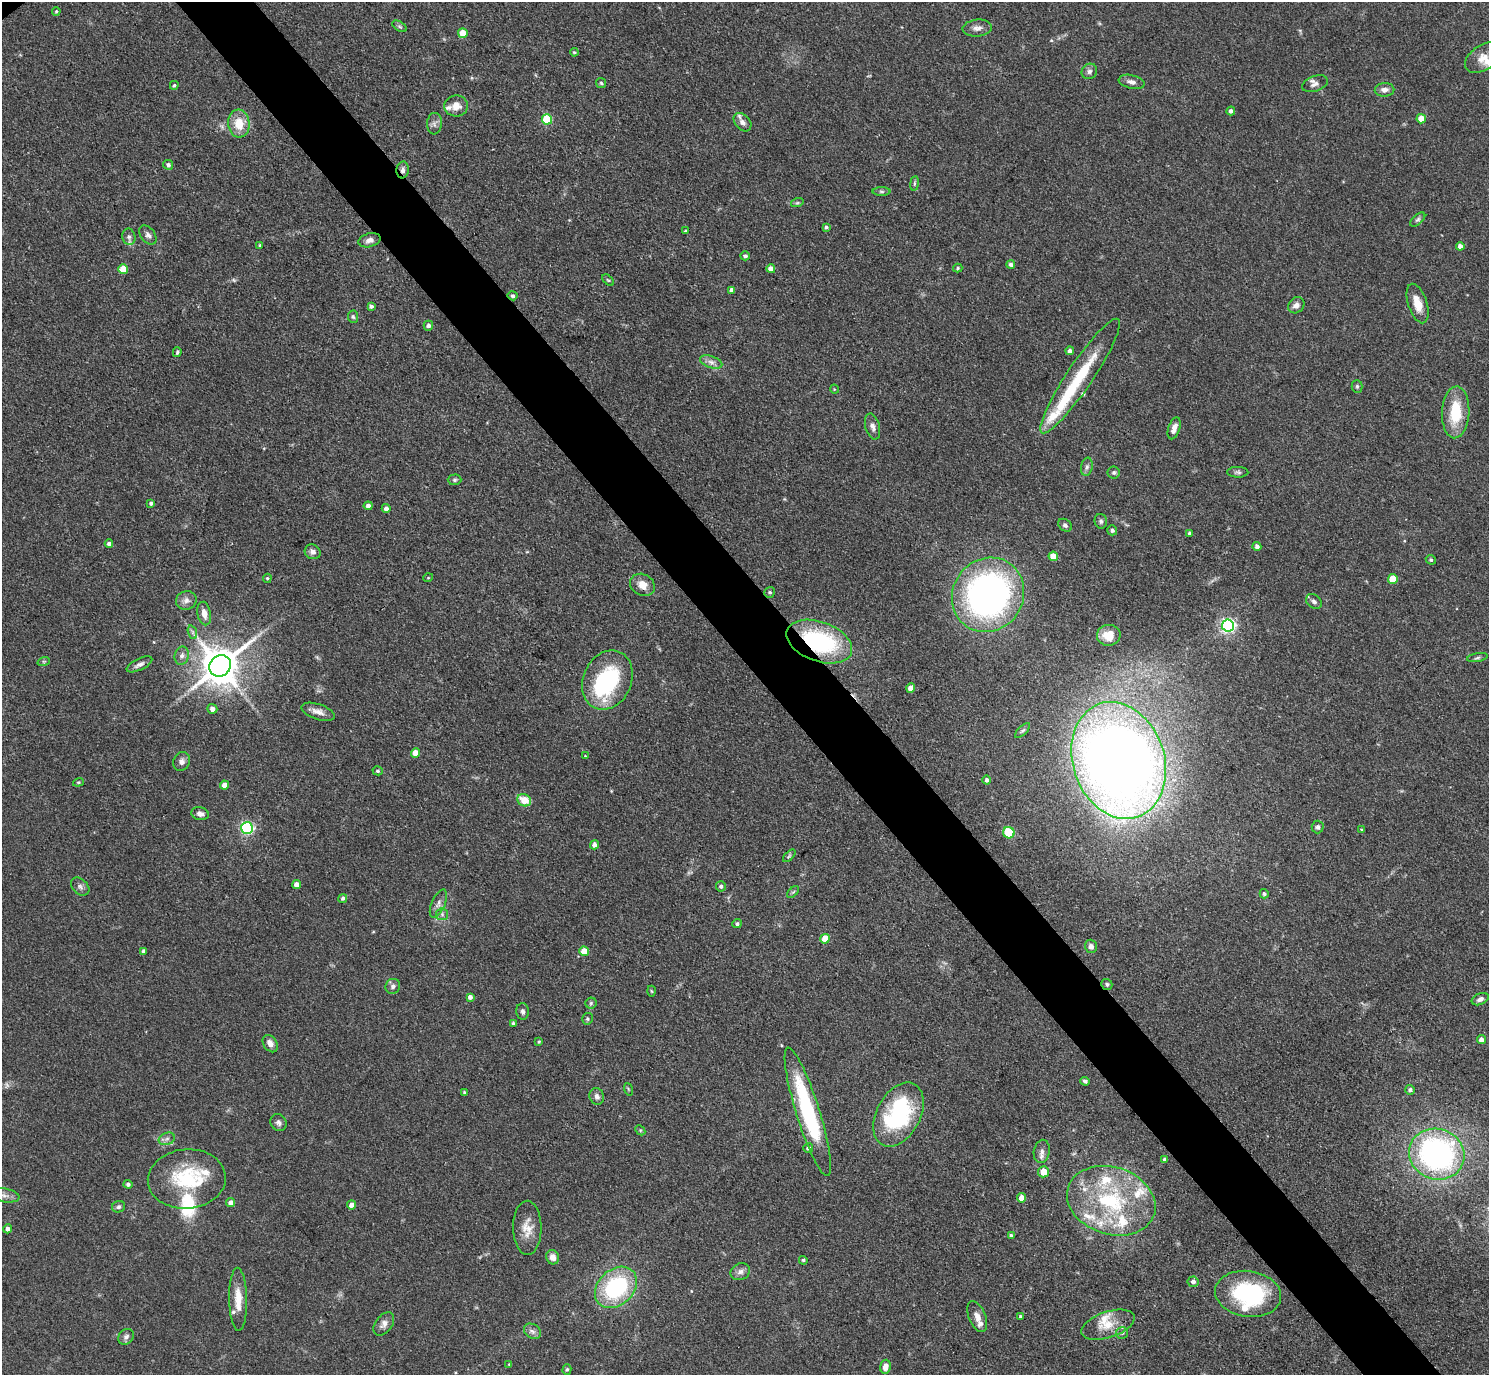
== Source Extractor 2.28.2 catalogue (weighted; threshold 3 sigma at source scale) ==
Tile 6 of 4 x 4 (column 2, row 2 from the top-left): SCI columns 1491-2977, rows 3046-4418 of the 5954 x 5950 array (HDU 1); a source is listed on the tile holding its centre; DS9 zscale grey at full resolution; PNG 1491 x 1377 px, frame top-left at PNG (2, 2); each listed source drawn as its Kron ellipse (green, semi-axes under 4 px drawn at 4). Shown black and unused: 5% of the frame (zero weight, under 3 of 4 exposures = <1% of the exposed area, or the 3 px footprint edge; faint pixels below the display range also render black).
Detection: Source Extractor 2.28.2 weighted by HDU 2 'WHT'; one run over the whole footprint, this tile lists its part. Background 0.0816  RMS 0.0057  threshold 0.0256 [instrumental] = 3 sigma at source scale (4.5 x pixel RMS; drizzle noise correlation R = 1.50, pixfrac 1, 0.05/0.05 arcsec/px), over >= 5 px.
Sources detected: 199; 2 too faint to see at this stretch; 2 inside a brighter object's white glare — neither listed nor drawn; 18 inside a brighter listed object's ellipse — not listed separately; the other 177 listed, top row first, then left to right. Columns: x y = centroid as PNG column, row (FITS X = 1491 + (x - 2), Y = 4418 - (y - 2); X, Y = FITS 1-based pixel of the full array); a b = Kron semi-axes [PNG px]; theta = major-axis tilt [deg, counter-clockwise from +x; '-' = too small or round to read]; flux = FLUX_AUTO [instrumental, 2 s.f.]
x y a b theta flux
56 11 4 3 - 0.67
399 26 8 4 -31 1.1
977 28 14 8 4 3.6
463 33 5 4 - 11
574 52 4 3 - 0.66
1483 58 20 12 34 8.1
1089 71 8 7 - 1.9
1132 82 13 6 -12 3
601 83 5 4 - 0.76
1315 84 13 7 20 2.7
174 85 4 4 - 0.9
1384 90 10 6 2 3.1
456 106 12 10 7 5.2
1231 111 4 4 - 1.8
547 119 5 5 - 35
1421 119 5 4 - 11
742 122 10 7 -48 3.2
239 124 14 11 -84 11
434 124 11 7 86 2.4
168 165 5 5 - 1.7
403 170 8 6 85 2.1
914 183 7 4 82 0.98
882 191 9 4 0 1.2
797 203 6 4 18 0.91
1418 220 9 5 41 1.2
826 227 4 3 - 1
686 231 3 3 - 0.64
148 235 11 7 -52 2.2
129 237 8 6 -78 1.9
370 240 11 6 15 3
260 245 3 3 - 0.67
1460 246 4 4 - 3.1
745 256 5 4 - 1.4
1011 264 4 4 - 1.7
958 268 4 4 - 0.86
123 269 5 5 - 16
771 269 4 4 - 4.1
608 280 7 4 -43 0.8
732 290 4 4 - 2.7
512 296 5 4 - 1.1
1418 303 20 9 -72 8.5
1296 305 9 7 44 2.8
371 306 4 3 - 1.5
353 317 6 5 - 0.91
428 326 5 4 - 2
1070 351 4 4 - 1.8
177 352 5 4 - 0.93
711 362 11 6 -19 2.8
1080 376 68 13 56 34
1357 386 6 5 - 0.97
834 389 5 3 - 0.43
1456 412 26 13 87 22
873 426 13 7 -76 2.8
1174 428 11 5 72 3.5
1087 467 9 6 79 1.8
1114 472 6 6 - 1.4
1238 472 10 5 -1 1.4
454 480 7 5 1 1.1
151 503 4 3 - 1.3
368 506 4 4 - 2.5
386 508 4 4 - 2.4
1101 521 7 6 - 1.5
1065 525 7 5 -39 1.7
1112 530 5 5 - 1.2
1190 533 4 4 - 1.2
109 544 4 4 - 1.9
1257 546 4 4 - 2.1
313 552 8 7 - 2.4
1053 556 5 4 - 7.8
1431 560 5 4 - 1.1
267 578 5 4 - 0.74
428 578 5 3 - 0.46
1393 579 5 5 - 15
642 585 13 10 -30 5.9
770 592 5 5 - 1.2
988 595 38 35 55 230
186 600 10 9 - 3.3
1314 601 8 6 -37 2.1
204 613 12 6 -79 4.6
1228 626 6 6 - 150
192 632 7 4 -71 1.3
1109 635 12 10 4 9.2
819 642 34 19 -20 70
182 656 9 7 76 2.5
1477 658 10 4 9 1.2
44 661 6 4 18 0.79
139 664 14 5 26 2.4
220 666 11 10 - 1800
607 680 30 24 66 54
911 688 4 4 - 5.8
212 709 5 5 - 3
318 712 17 7 -19 4.2
1023 730 10 4 44 1.2
416 753 5 4 - 7.4
585 756 3 3 - 0.43
1119 760 60 46 -71 900
182 761 10 8 65 2.5
378 771 5 4 - 1
987 780 4 4 - 1.6
78 782 5 4 - 0.81
224 785 4 4 - 4.8
524 800 7 6 - 9.8
200 814 9 6 -15 2.6
1318 827 6 6 - 1.5
247 828 6 6 - 100
1361 829 4 2 - 0.45
1009 833 6 5 - 20
594 845 4 4 - 2.9
789 856 8 3 45 0.94
296 885 4 4 - 3.7
721 886 5 5 - 1.8
80 887 10 7 -42 2.1
793 892 7 4 43 0.93
1264 894 4 4 - 1.2
343 898 5 4 - 1.2
438 904 15 6 66 3.1
442 914 6 6 - 1.4
737 924 5 4 - 1.3
825 939 5 4 - 8.7
1091 946 7 6 - 2.6
144 951 4 3 - 1.5
584 951 5 4 - 12
1107 984 6 5 - 1.2
393 986 8 7 - 1.9
651 991 5 3 - 0.62
470 997 4 4 - 2.2
1480 999 9 5 23 2.2
591 1003 6 5 - 1
523 1011 8 6 -86 1.7
587 1019 6 5 - 1
513 1023 4 4 - 0.95
1482 1040 4 4 - 3.3
539 1042 4 3 - 0.66
270 1044 9 6 -56 3.5
1085 1081 5 4 - 1.2
628 1089 6 4 -71 0.72
1410 1090 5 5 - 1.6
464 1092 4 3 - 0.78
597 1096 8 7 - 2.2
808 1112 67 11 -73 69
899 1115 34 22 62 70
279 1123 9 7 -53 2.1
640 1130 6 4 -45 0.77
167 1139 8 6 21 1.9
808 1148 5 5 - 1.8
1042 1151 12 8 79 2.7
1437 1154 28 25 -20 160
1164 1159 4 3 - 0.91
1043 1172 5 5 - 9
187 1179 39 29 5 39
128 1184 4 4 - 1.7
5 1195 15 7 -9 3.3
1021 1198 5 4 - 5.8
1111 1201 45 33 -18 67
231 1203 4 4 - 3.6
351 1205 4 4 - 3.3
119 1207 6 5 - 1.6
527 1228 27 14 -90 9.3
8 1229 4 4 - 2.4
1011 1236 4 3 - 1.2
553 1257 7 6 - 3.9
803 1260 4 4 - 1
740 1272 10 8 23 2.7
1193 1282 5 5 - 2.2
616 1287 23 17 43 60
1248 1294 33 23 -9 62
238 1299 31 9 -89 10
977 1316 16 8 -67 4.2
1021 1317 4 3 - 1.4
384 1324 13 8 53 3.2
1108 1325 28 13 18 11
532 1331 9 7 -33 2.3
1122 1333 6 6 - 1.2
126 1337 8 7 - 2.2
509 1364 4 3 - 0.43
885 1367 7 5 82 4.5
567 1369 5 4 - 0.84
Overlapping masked pixels (flux is a lower limit): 4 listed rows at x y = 403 170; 512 296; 819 642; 1107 984